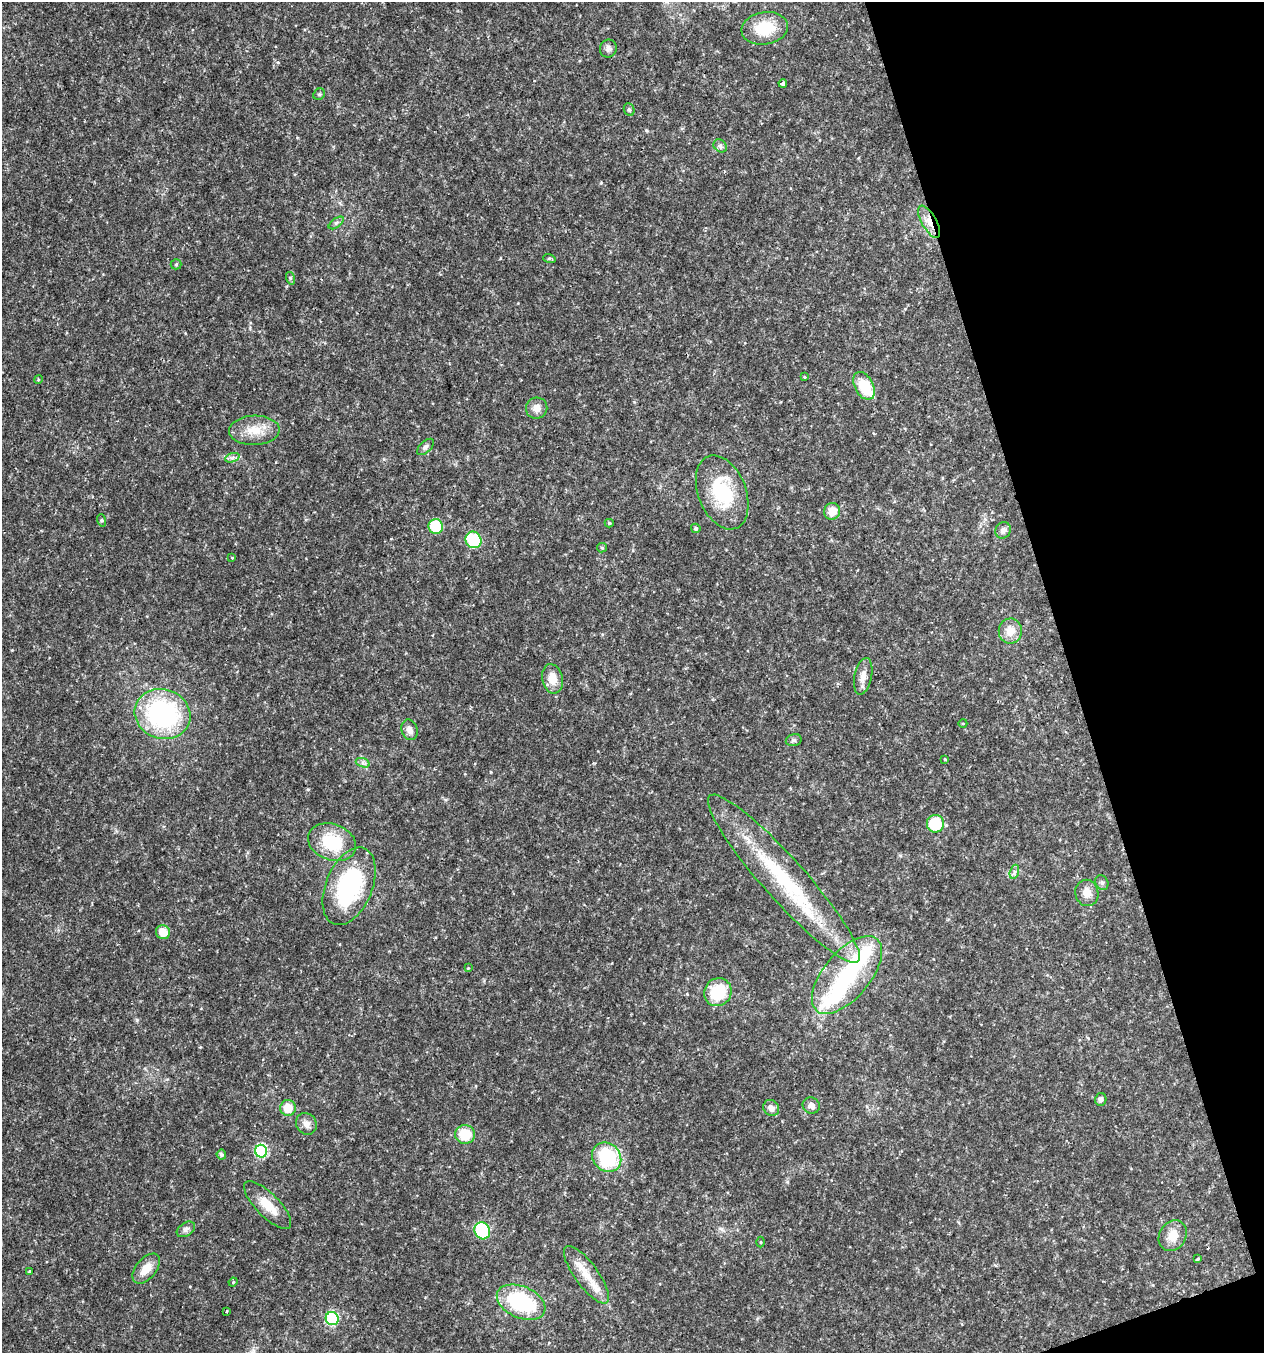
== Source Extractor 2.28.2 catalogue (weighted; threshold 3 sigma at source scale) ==
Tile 12 of 4 x 4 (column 4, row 3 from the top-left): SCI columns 3906-5167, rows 1352-2702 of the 5232 x 5405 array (HDU 1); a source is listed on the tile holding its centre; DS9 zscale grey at full resolution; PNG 1266 x 1355 px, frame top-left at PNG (2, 2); each listed source drawn as its Kron ellipse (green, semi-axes under 4 px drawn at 4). Shown black and unused: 16% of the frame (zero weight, under 2 of 3 exposures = <1% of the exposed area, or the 3 px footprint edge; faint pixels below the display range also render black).
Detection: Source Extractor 2.28.2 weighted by HDU 2 'WHT'; one run over the whole footprint, this tile lists its part. Background 0.0262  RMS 0.003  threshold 0.0135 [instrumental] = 3 sigma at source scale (4.5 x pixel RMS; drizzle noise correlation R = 1.50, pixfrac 1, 0.0396/0.0396 arcsec/px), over >= 5 px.
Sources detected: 75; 2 inside a brighter object's white glare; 1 cosmic-ray / hot-pixel residue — neither listed nor drawn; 2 inside a brighter listed object's ellipse — not listed separately; the other 70 listed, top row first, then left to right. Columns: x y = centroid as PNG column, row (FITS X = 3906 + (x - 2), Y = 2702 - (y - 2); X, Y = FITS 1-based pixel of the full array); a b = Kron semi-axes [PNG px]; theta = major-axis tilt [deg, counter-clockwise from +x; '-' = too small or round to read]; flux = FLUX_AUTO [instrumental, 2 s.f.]
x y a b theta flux
765 28 23 16 9 11
608 48 9 8 - 1.2
783 84 4 3 - 1.6
319 94 6 5 - 0.48
629 110 6 5 - 0.51
720 146 7 6 - 0.81
929 222 18 7 -61 3.1
336 223 9 4 36 0.74
549 258 6 4 -17 0.46
176 264 5 5 - 0.41
290 278 6 4 -73 0.46
804 377 4 3 - 0.3
38 380 4 3 - 0.28
864 386 15 9 -62 10
537 408 11 10 - 2.5
254 430 25 14 2 6.2
425 447 10 5 43 0.94
232 458 7 4 19 0.77
722 492 38 24 -69 19
832 511 8 8 - 4.4
101 520 6 4 -72 0.42
609 523 4 4 - 0.43
436 526 7 7 - 12
696 528 5 4 - 0.63
1003 530 8 7 - 1.3
473 540 9 7 -51 18
602 548 5 4 - 0.36
232 558 3 3 - 0.48
1010 631 12 11 - 3.8
863 676 19 8 78 2.6
552 679 15 10 -78 4.2
162 714 28 24 -21 47
963 723 4 3 - 0.26
410 730 10 8 -73 1.9
794 740 8 6 15 0.69
945 759 3 3 - 0.49
363 763 7 4 -18 0.73
935 824 9 8 - 13
332 842 24 18 -19 14
1014 872 7 4 72 0.79
784 879 111 21 -48 38
1102 883 8 6 -59 0.8
349 886 41 23 67 34
1087 893 13 11 -81 3.1
163 932 7 7 - 4.2
468 968 4 3 - 0.23
847 975 47 23 50 27
718 992 14 13 - 12
1101 1099 6 6 - 1.1
811 1105 9 8 - 1.5
288 1108 8 8 - 5.3
771 1108 8 7 - 1.8
306 1124 11 10 - 2.1
465 1134 10 9 - 8.1
261 1151 6 6 - 29
221 1155 5 5 - 0.68
607 1157 16 13 -47 21
268 1205 31 11 -46 6.1
186 1229 10 6 33 1.1
482 1231 9 7 -65 19
1173 1236 16 13 61 4.2
761 1242 5 3 - 0.3
1197 1259 4 3 - 1.1
146 1269 17 10 49 4.2
29 1272 4 3 - 0.73
586 1275 34 11 -54 6.6
233 1282 4 3 - 0.27
521 1302 25 15 -24 27
226 1311 3 3 - 0.63
332 1319 7 6 - 27
Overlapping masked pixels (flux is a lower limit): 1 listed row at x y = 929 222
Unlisted compact peaks at least as high as the median listed source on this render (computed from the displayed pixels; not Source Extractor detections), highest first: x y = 308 789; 601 183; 137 1020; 278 62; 491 772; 646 130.